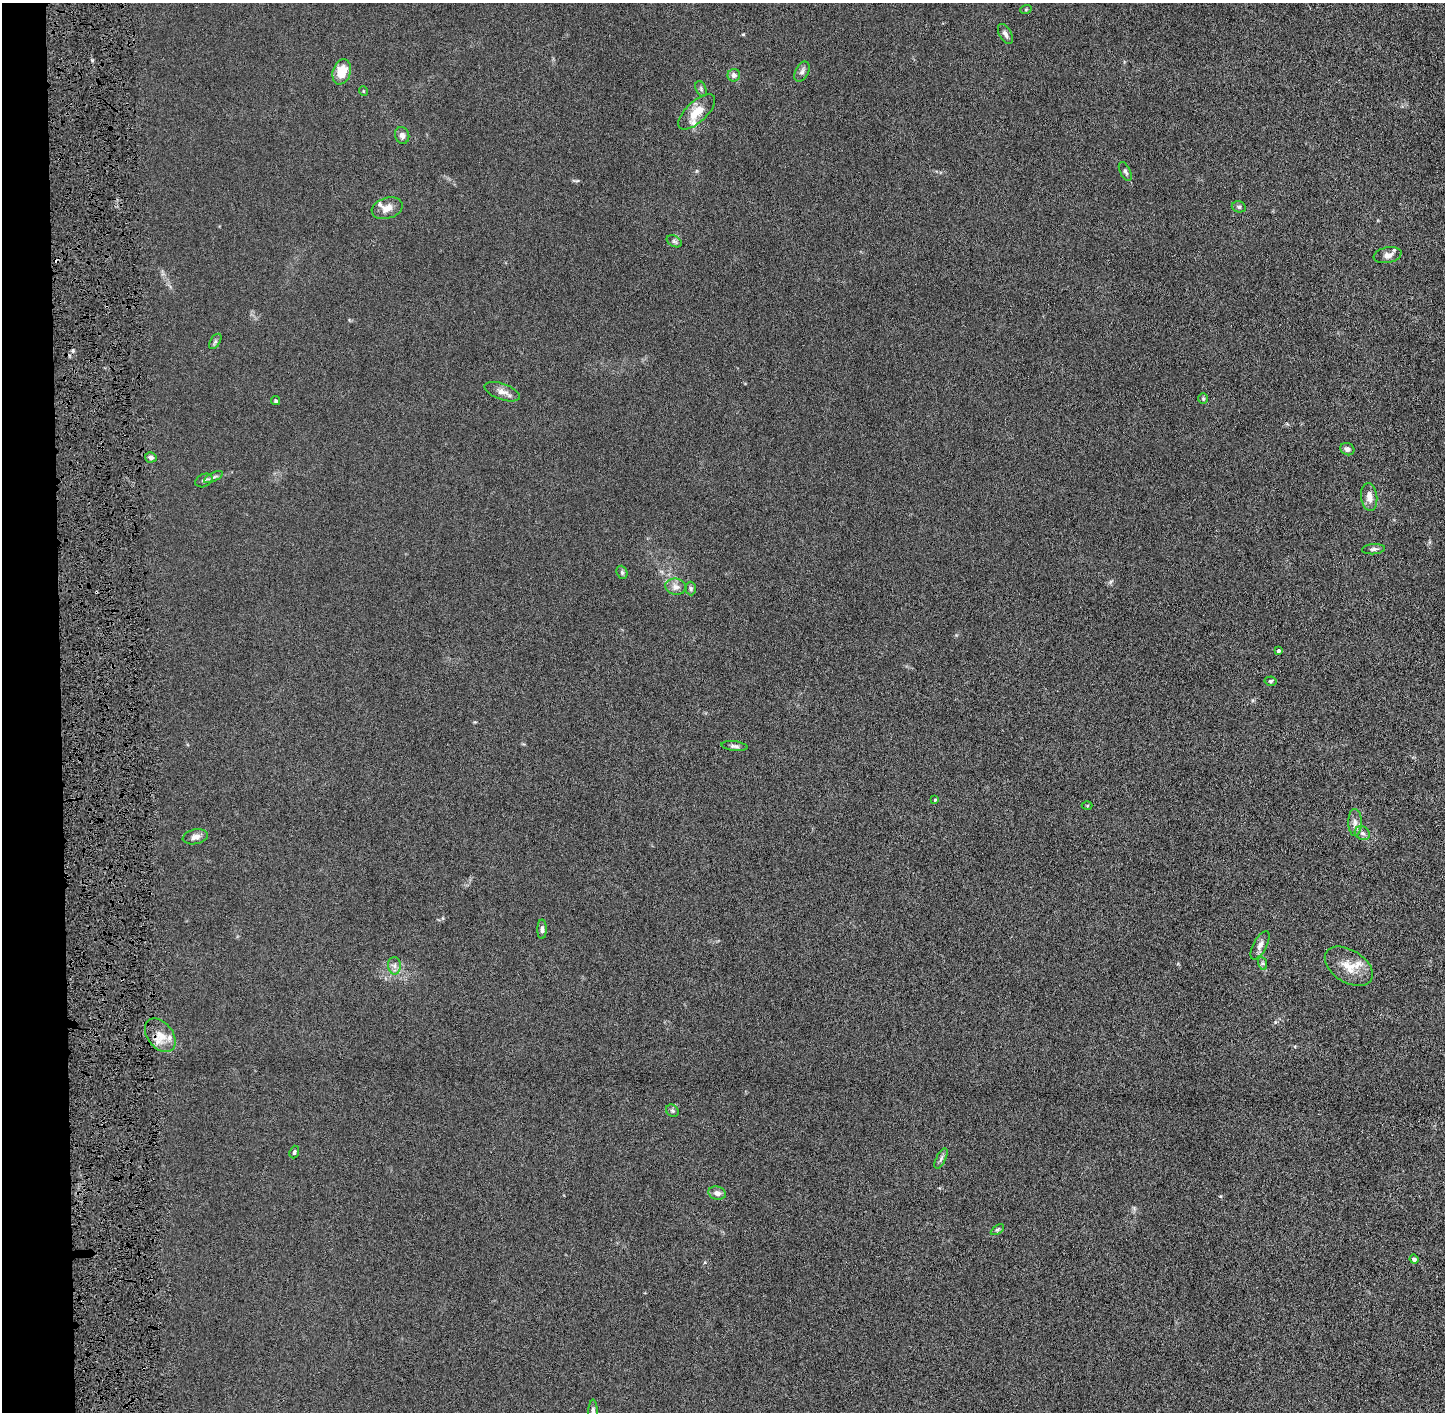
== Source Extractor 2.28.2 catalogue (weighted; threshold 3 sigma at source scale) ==
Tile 4 of 3 x 3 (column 1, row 2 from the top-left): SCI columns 17-1459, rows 1416-2825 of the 4362 x 4242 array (HDU 1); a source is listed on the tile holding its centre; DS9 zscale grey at full resolution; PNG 1447 x 1414 px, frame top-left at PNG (2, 3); each listed source drawn as its Kron ellipse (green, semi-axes under 4 px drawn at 4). Shown black and unused: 4% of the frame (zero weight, under 4 of 8 exposures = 1% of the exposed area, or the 3 px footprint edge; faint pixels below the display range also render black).
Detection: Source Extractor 2.28.2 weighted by HDU 2 'WHT'; one run over the whole footprint, this tile lists its part. Background 0.0136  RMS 0.0045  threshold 0.0183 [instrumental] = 3 sigma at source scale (4.09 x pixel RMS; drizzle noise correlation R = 1.36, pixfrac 0.8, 0.05/0.05 arcsec/px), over >= 5 px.
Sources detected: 53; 2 cosmic-ray / hot-pixel residue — neither listed nor drawn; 3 inside a brighter listed object's ellipse — not listed separately; the other 48 listed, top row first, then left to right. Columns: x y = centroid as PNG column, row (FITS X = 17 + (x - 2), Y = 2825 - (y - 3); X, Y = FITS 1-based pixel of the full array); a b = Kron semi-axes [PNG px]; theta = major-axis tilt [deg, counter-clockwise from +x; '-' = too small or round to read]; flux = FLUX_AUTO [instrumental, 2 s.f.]
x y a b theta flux
1026 9 6 3 19 0.42
1005 34 11 6 -62 1.5
342 72 13 9 72 7.9
802 72 10 6 62 1.4
734 75 6 6 - 1.6
701 89 8 5 -67 0.78
363 91 5 3 - 0.32
697 112 23 10 43 6.7
402 135 8 7 - 1.6
1125 171 10 5 -63 1
1239 207 7 5 -14 0.79
387 208 16 10 16 3.5
674 241 8 5 -29 0.92
1387 255 14 7 12 2.7
215 341 8 5 56 0.87
502 392 18 8 -20 3
1203 399 5 5 - 0.62
276 401 5 4 - 0.58
1347 449 7 6 - 1.6
151 457 6 5 - 1.6
213 477 10 4 26 1.1
204 480 9 6 25 1.1
1369 497 14 8 -83 3.1
1374 549 11 5 4 1.1
622 572 7 5 -70 0.8
676 587 10 8 -9 2
691 588 7 5 -88 0.76
1279 651 4 3 - 0.71
1271 681 6 4 4 0.67
734 746 13 5 -7 1.2
935 800 4 3 - 0.4
1087 805 5 3 - 0.38
1355 822 13 7 -90 2.2
1362 833 8 6 -29 1.4
195 837 13 7 12 2
542 929 10 4 90 1.2
1260 945 16 6 62 2
1262 963 7 4 -71 0.84
394 966 9 6 -88 1.7
1349 966 26 16 -32 7.3
160 1035 19 12 -52 6
672 1111 7 5 -43 0.78
294 1152 6 4 71 0.77
941 1158 11 4 63 1.2
717 1193 9 6 -16 2
997 1230 7 4 32 0.75
1414 1259 4 4 - 0.94
593 1411 11 4 88 1.4
Isophote crosses this tile's border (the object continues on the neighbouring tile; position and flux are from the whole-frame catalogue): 1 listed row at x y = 593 1411